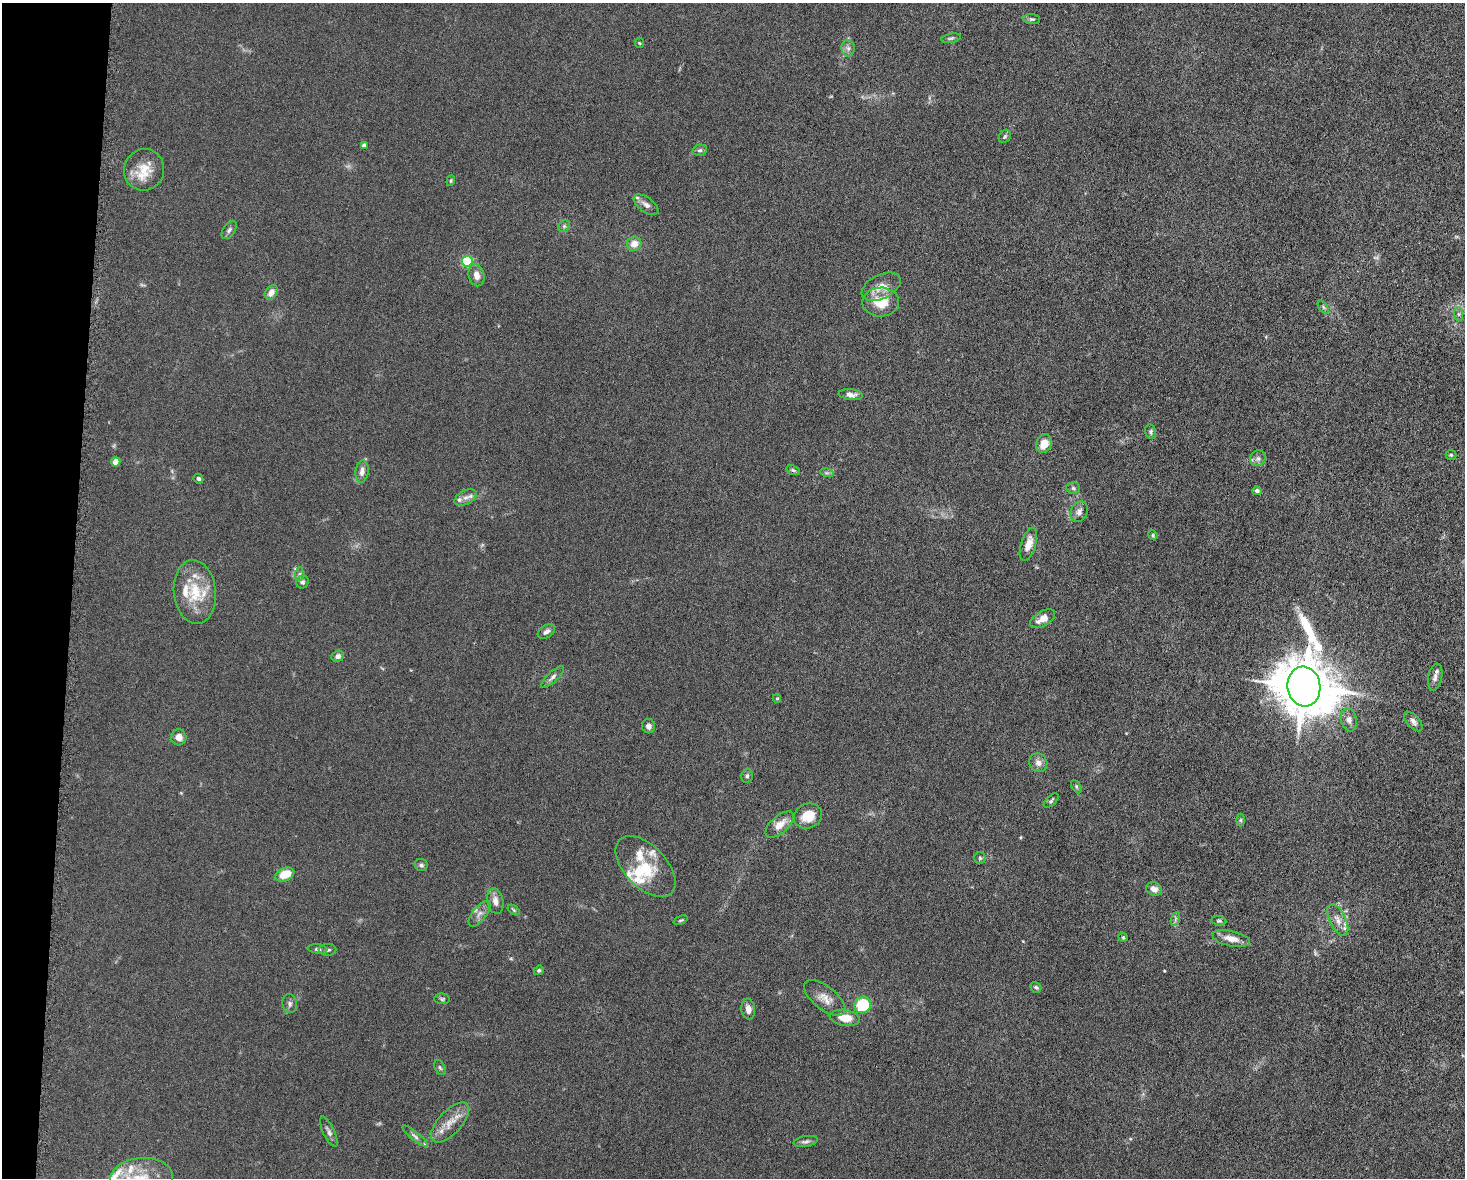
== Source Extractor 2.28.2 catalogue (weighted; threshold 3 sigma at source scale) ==
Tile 7 of 3 x 4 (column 1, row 3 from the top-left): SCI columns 231-1693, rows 1184-2359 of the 4746 x 4719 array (HDU 1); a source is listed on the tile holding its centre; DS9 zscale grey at full resolution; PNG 1467 x 1180 px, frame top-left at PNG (2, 3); each listed source drawn as its Kron ellipse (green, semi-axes under 4 px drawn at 4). Shown black and unused: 5% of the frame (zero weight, under 5 of 10 exposures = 2% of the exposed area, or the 3 px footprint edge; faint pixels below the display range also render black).
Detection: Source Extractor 2.28.2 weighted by HDU 2 'WHT'; one run over the whole footprint, this tile lists its part. Background 0.0231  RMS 0.0021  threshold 0.00861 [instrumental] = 3 sigma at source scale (4.09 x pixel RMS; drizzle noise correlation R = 1.36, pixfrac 0.8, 0.05/0.05 arcsec/px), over >= 5 px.
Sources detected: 104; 2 too faint to see at this stretch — neither listed nor drawn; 15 inside a brighter listed object's ellipse — not listed separately; the other 87 listed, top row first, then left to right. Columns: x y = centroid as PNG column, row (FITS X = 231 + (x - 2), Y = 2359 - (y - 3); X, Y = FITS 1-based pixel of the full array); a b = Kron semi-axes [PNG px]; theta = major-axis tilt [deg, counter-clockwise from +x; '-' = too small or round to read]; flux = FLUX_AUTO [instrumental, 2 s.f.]
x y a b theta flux
1032 19 8 5 -6 0.38
951 38 10 4 12 0.39
639 43 5 4 - 0.19
848 48 8 6 -88 0.65
1005 136 7 5 56 0.35
364 145 4 4 - 1
700 150 7 5 14 0.47
144 170 21 20 - 4.4
451 181 5 4 - 0.25
646 205 14 7 -36 0.99
564 226 6 5 - 0.39
229 230 10 6 55 0.54
634 244 7 7 - 1.8
467 261 5 5 - 15
476 275 11 7 -77 1.4
881 287 21 12 26 2.4
271 292 8 5 55 1.3
881 302 18 14 2 4.9
1323 307 7 4 -54 0.31
1459 314 7 4 -89 0.43
851 395 12 5 -6 0.92
1151 432 7 5 -75 0.39
1044 444 9 7 70 2.6
1451 455 5 5 - 0.27
1258 458 8 7 - 0.63
116 462 5 4 - 2.5
793 470 7 4 -20 0.35
362 472 11 6 82 1.1
827 473 7 4 -17 0.36
198 479 5 4 - 0.41
1073 488 7 5 -3 0.41
1257 491 5 4 - 0.62
466 498 12 7 26 1
1079 512 11 8 66 0.95
1153 535 5 4 - 0.21
1028 544 17 7 72 2.2
299 574 7 4 87 0.4
303 582 6 6 - 0.47
195 592 32 21 -83 7.1
1043 619 14 7 30 1.9
546 632 9 6 33 0.78
338 656 6 5 - 0.68
552 677 15 5 44 0.76
1435 677 14 7 78 0.92
1304 687 20 16 -83 1200
777 698 4 4 - 0.21
1349 720 11 8 -78 1
1413 721 12 6 -47 0.79
648 726 7 6 - 0.82
179 737 8 7 - 1.4
1038 763 10 8 -55 1.1
747 776 7 5 76 0.43
1076 786 7 4 -60 0.32
1051 801 9 4 44 0.38
808 816 14 12 23 3.7
1241 820 6 4 -90 0.27
780 824 17 8 41 2.2
980 858 6 5 - 0.32
421 865 6 6 - 0.44
646 866 37 21 -46 7.1
285 874 10 6 22 4.2
1154 889 8 6 -22 1.1
495 901 13 8 -78 1.4
514 910 7 4 -37 0.26
479 914 15 7 52 1.1
1175 919 7 4 71 0.4
681 920 7 3 21 0.26
1338 920 17 8 -64 1.7
1219 921 7 4 -8 0.33
1123 937 5 4 - 0.22
1231 939 19 7 -12 2
317 949 10 4 -8 0.38
327 950 9 6 -1 0.49
539 970 5 4 - 0.3
1036 987 6 5 - 0.34
825 998 25 11 -38 2.2
442 999 8 5 -2 0.33
290 1004 9 7 -80 0.62
862 1005 8 8 - 11
748 1009 10 7 -83 1.3
845 1018 15 8 -8 2.9
440 1068 8 5 -62 0.37
450 1122 25 11 47 2.8
329 1132 16 5 -65 0.78
415 1136 16 4 -40 0.66
806 1141 12 5 10 0.56
141 1178 31 20 4 6.9
Isophote crosses this tile's border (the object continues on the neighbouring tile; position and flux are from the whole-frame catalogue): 1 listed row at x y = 141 1178